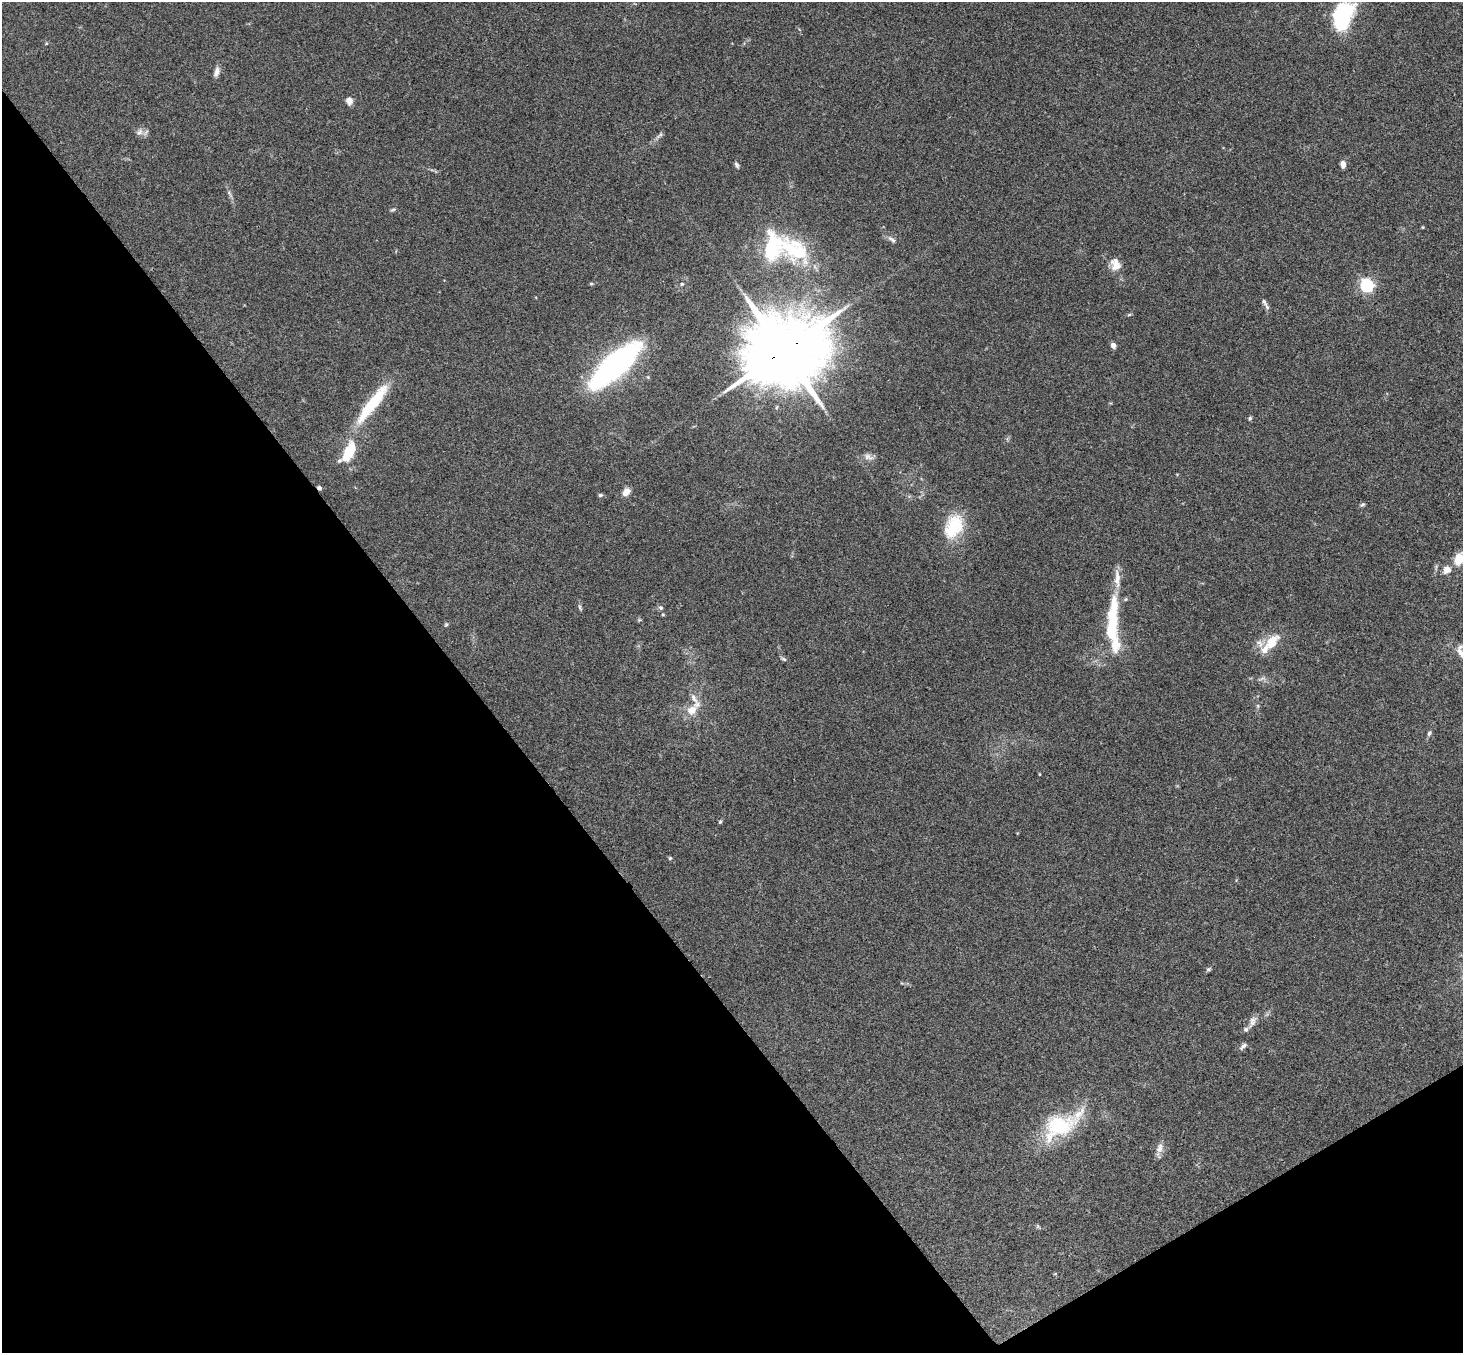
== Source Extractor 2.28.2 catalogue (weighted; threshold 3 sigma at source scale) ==
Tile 14 of 4 x 4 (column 2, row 4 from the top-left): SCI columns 1515-2975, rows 331-1681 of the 5948 x 5929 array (HDU 1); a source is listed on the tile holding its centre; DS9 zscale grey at full resolution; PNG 1465 x 1355 px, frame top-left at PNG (2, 2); no overlay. Shown black and unused: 35% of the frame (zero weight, under 3 of 4 exposures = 6% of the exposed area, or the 3 px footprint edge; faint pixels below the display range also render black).
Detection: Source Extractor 2.28.2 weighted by HDU 2 'WHT'; one run over the whole footprint, this tile lists its part. Background 0.167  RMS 0.0073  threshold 0.0327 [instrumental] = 3 sigma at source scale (4.5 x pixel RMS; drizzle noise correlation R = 1.50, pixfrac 1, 0.05/0.05 arcsec/px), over >= 5 px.
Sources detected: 65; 1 inside a brighter object's white glare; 1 cosmic-ray / hot-pixel residue — not listed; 11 inside a brighter listed object's ellipse — not listed separately; the other 52 listed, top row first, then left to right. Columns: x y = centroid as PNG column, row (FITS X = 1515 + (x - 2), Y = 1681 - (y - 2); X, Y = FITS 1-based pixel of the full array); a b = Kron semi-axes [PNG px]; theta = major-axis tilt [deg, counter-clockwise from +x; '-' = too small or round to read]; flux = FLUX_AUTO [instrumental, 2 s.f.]
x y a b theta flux
1342 17 28 17 71 66
217 72 14 7 74 3.6
349 101 10 8 -77 3.5
139 132 10 7 51 3.3
659 135 14 4 38 2.1
1343 164 8 5 -85 4.2
737 165 7 5 -57 1.7
229 193 11 4 -55 1.8
393 210 7 4 19 1.1
1423 227 4 3 - 0.61
892 240 15 5 -39 2.8
796 251 49 28 -33 55
1116 265 16 12 -66 8.6
591 284 5 3 - 0.79
682 284 5 4 - 0.91
1367 286 6 6 - 140
1264 302 10 6 -59 1.9
1129 314 7 3 9 0.87
1113 345 5 4 - 3.7
783 351 24 18 27 10000
615 365 59 20 42 170
372 404 61 12 52 39
1250 418 6 4 74 1.1
348 453 20 9 64 31
868 457 14 8 -18 3.9
626 492 8 6 51 7.1
600 495 6 4 14 1.2
1362 505 8 5 22 1.3
953 526 32 20 64 31
1459 559 13 9 72 12
1447 570 9 8 - 5.4
580 607 9 3 -68 1.2
661 608 6 5 - 1.6
663 614 4 3 - 0.85
1113 621 48 13 -89 43
446 625 6 5 - 0.98
1273 639 25 9 25 9.9
1460 653 17 7 -60 5.5
784 659 8 5 -27 1.3
1258 706 6 4 -72 1
692 710 16 12 37 10
1429 733 8 5 69 1.5
1039 774 4 3 - 0.51
720 822 6 4 63 0.95
670 858 5 5 - 0.84
1208 969 7 5 27 1.3
1252 1020 13 9 38 4.4
1243 1046 11 5 44 2.2
1059 1126 40 27 8 49
1159 1148 15 9 73 4.6
1038 1226 7 5 -60 1
1055 1274 5 3 - 0.57
Overlapping masked pixels (flux is a lower limit): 1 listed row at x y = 783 351
Isophote crosses this tile's border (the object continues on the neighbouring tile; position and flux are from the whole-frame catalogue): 3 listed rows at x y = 1342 17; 1459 559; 1460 653